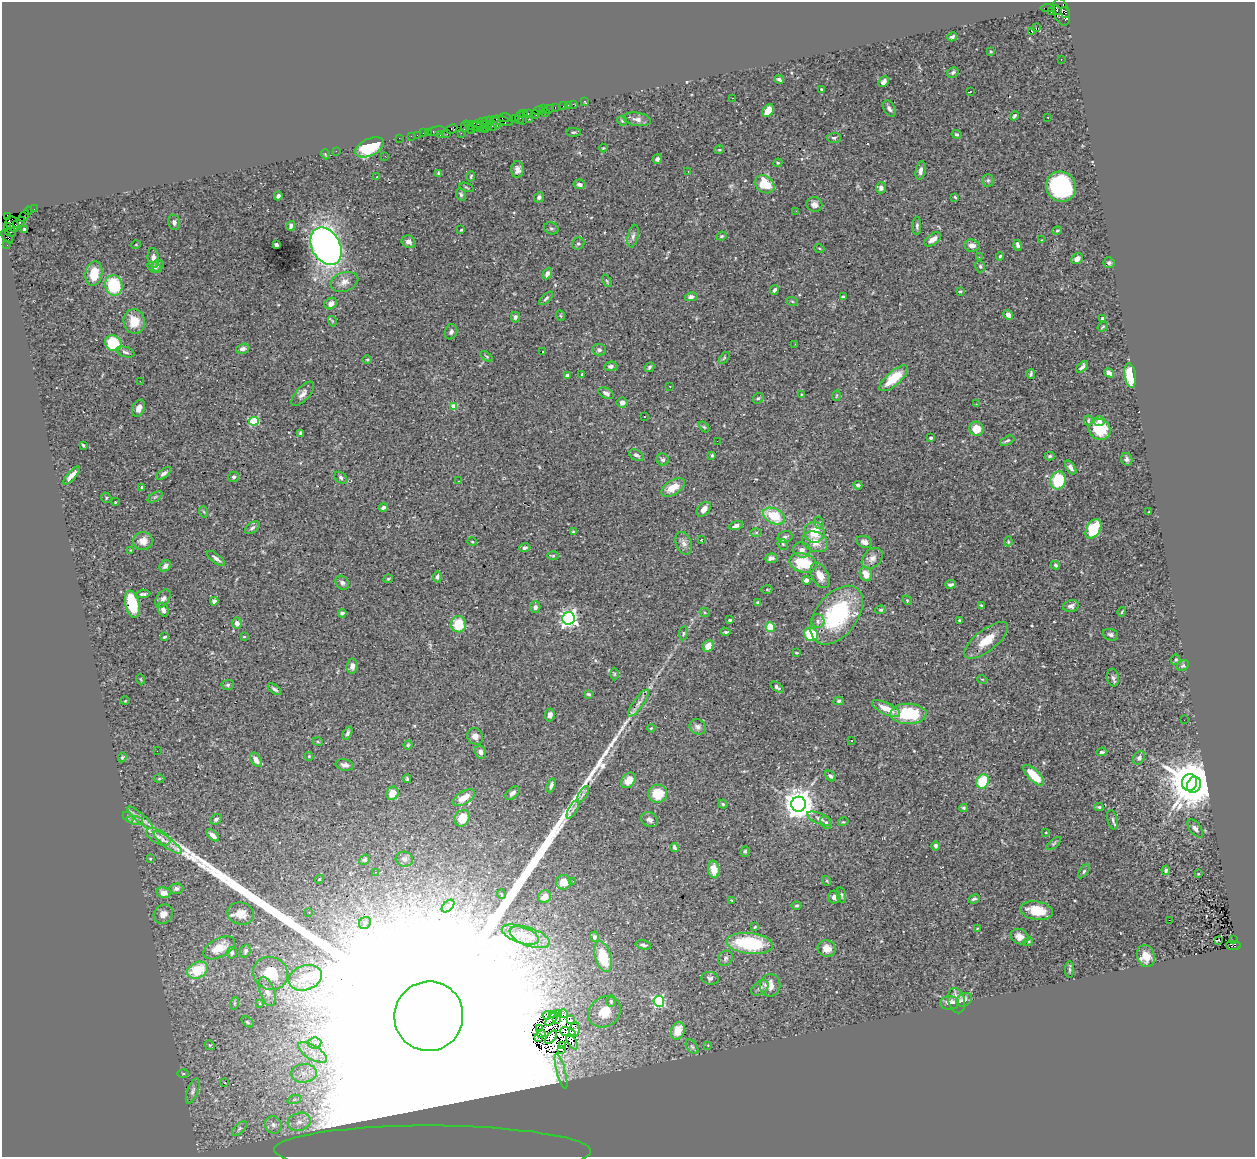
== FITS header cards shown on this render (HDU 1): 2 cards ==
NAXIS1  =                 1253
NAXIS2  =                 1155

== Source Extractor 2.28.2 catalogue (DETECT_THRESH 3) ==
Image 1253 x 1155 px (HDU 1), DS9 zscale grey, 1 PNG px = 1 image px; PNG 1257 x 1159 px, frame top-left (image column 1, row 1155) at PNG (2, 2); each listed source drawn as its Kron ellipse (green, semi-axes under 4 px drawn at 4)
Background 0.668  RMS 0.024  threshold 0.0732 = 3 sigma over >= 5 px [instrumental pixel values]
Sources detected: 453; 10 with non-positive FLUX_AUTO (blend fragments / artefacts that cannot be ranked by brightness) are neither listed nor drawn; the other 443 listed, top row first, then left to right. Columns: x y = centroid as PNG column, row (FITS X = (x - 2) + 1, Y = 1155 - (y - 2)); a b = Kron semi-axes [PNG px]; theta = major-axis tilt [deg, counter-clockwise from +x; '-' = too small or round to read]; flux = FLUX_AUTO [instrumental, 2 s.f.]
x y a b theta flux
1047 8 7 3 5 79
1057 10 6 3 -45 200
1051 12 2 2 - 8.2
1061 12 14 8 -72 770
1065 13 6 3 -60 83
1036 28 2 2 - 340
1032 31 3 3 - 20
952 37 5 3 - 3.8
991 51 4 3 - 1.5
1061 59 2 2 - 0.88
953 72 6 5 - 3.3
779 79 4 3 - 3.3
884 82 6 4 46 4.7
821 89 3 2 - 1.5
970 92 3 2 - 1.1
733 98 2 2 - 1.1
585 101 4 3 - 14
573 104 2 2 - 17
568 105 2 2 - 9.1
563 106 3 3 - 61
555 107 3 2 - 15
544 109 2 2 - 25
548 109 6 3 29 69
889 109 9 5 -59 4.8
538 111 6 3 12 71
768 111 7 5 56 22
528 113 3 2 - 36
546 113 2 2 - 190
523 114 4 3 - 44
535 114 4 3 - 41
1014 116 5 3 - 3.1
520 117 7 3 81 86
1048 117 3 2 - 1
505 118 6 3 1 70
515 118 2 2 - 28
529 119 2 2 - 23
637 119 14 6 -10 7.3
487 121 6 3 15 130
501 121 11 3 -14 200
523 121 2 2 - 50
622 121 5 4 - 1.9
479 123 9 3 18 92
496 123 6 3 -73 95
487 125 5 3 - 28
493 125 6 4 -76 250
465 126 6 3 77 45
481 126 4 3 - 41
476 127 12 2 -17 260
470 128 5 3 - 79
485 128 2 2 - 23
451 129 6 4 28 66
436 131 9 3 13 110
428 132 3 2 - 46
573 132 7 3 1 2.4
423 133 2 2 - 28
447 133 3 3 - 53
461 133 2 2 - 12
956 134 5 4 - 2.6
417 135 2 2 - 19
440 135 4 3 - 36
411 136 2 2 - 20
399 138 2 2 - 14
834 138 7 5 1 3.5
370 147 15 8 26 63
603 148 4 3 - 1.6
719 150 5 3 - 1.4
336 151 2 2 - 15
325 154 5 3 - 1.3
385 156 3 2 - 1.3
657 159 5 4 - 5.4
778 163 4 4 - 1.8
517 169 8 6 88 7.9
688 171 2 2 - 0.96
921 171 9 5 79 7.2
439 173 3 3 - 2.1
471 176 5 3 - 1.6
377 177 2 2 - 0.96
988 180 6 5 - 3.2
580 184 6 5 - 6.2
765 184 10 8 -38 44
467 187 7 2 -21 1.4
1061 187 15 14 - 250
881 188 5 5 - 6
461 194 6 5 - 3.3
278 196 4 3 - 4.4
539 197 5 4 - 4.7
955 197 3 2 - 1.5
814 205 8 7 - 7.6
34 209 2 2 - 9.5
28 211 4 2 - 33
796 211 3 2 - 2.1
24 216 6 3 59 39
7 217 3 2 - 87
19 222 7 3 33 180
174 222 8 6 -76 4.9
12 224 8 6 -63 1200
291 226 5 3 - 4.5
917 226 9 4 89 3.7
7 227 4 3 - 43
551 228 7 6 - 3.2
25 230 3 3 - 4.1
461 230 3 2 - 1.5
1057 231 5 3 - 1.9
11 232 6 4 -12 360
633 236 11 5 77 5.3
721 236 5 3 - 2
7 237 8 3 -52 100
933 239 9 5 34 10
1042 240 3 3 - 1.5
408 242 7 6 - 9.1
578 244 6 5 - 3.5
7 245 2 2 - 14
136 245 5 3 - 1.2
276 245 3 3 - 9.1
972 245 7 6 - 10
1018 245 5 3 - 5
326 246 20 14 -61 1100
819 248 5 3 - 1.5
1000 256 4 3 - 2.2
979 257 3 2 - 2.2
153 258 10 5 -84 7.9
1077 259 6 4 40 10
1109 263 5 5 - 3.6
158 266 6 5 - 3.8
980 266 6 4 -75 2.7
155 267 7 5 -22 4.6
94 273 12 8 82 31
547 274 6 4 66 8.5
607 281 6 3 -60 1.7
344 282 14 9 18 13
114 285 10 8 -74 78
774 290 5 4 - 3.6
960 291 3 2 - 1.7
843 296 4 3 - 2.2
691 297 6 4 11 5.4
546 298 9 4 43 3.5
792 301 6 3 -19 1.7
331 304 6 5 - 10
1008 315 5 4 - 9.5
561 316 5 3 - 1.5
515 317 5 4 - 4
1103 319 4 4 - 4.7
134 321 12 10 -77 31
332 321 5 3 - 1.4
1103 327 5 3 - 1.7
451 332 8 6 69 5.1
113 343 8 7 - 84
795 344 3 2 - 2.9
242 349 7 5 16 5
599 350 7 6 - 4.3
125 352 9 5 -17 4.7
543 352 3 3 - 3.2
487 356 7 3 -35 1.7
724 358 6 3 53 2.1
367 360 5 3 - 1.7
611 366 6 4 7 5.3
649 367 5 3 - 2.7
1082 367 7 4 43 4.5
1109 373 5 4 - 5.5
582 374 3 3 - 3
1031 374 5 3 - 2.6
567 375 3 3 - 2.6
1130 375 12 5 -81 50
894 378 18 7 41 41
140 381 2 2 - 29
670 386 2 2 - 0.82
606 393 8 5 -27 5.4
303 394 15 6 48 8.9
801 395 3 2 - 1.3
836 396 5 3 - 1.4
758 398 6 4 40 2.7
622 403 5 5 - 6.1
976 404 3 2 - 3.5
454 406 4 4 - 29
139 408 9 6 67 9.9
644 417 2 2 - 0.97
1088 420 5 3 - 2
254 421 5 4 - 98
1099 421 6 4 -1 3.7
704 427 6 4 -44 1.9
976 429 7 7 - 23
1100 429 11 10 - 44
301 433 4 3 - 2.8
931 438 3 3 - 2.1
717 441 2 2 - 3.6
1007 441 8 3 26 3
83 445 3 3 - 2.2
636 455 8 5 -30 4.1
712 455 3 3 - 2.1
1050 456 5 4 - 2.5
1127 459 6 5 - 4.7
663 460 6 6 - 3.3
1071 468 8 4 -56 5.7
164 473 9 4 36 4.7
72 475 11 4 48 13
234 477 5 5 - 3.4
341 478 7 5 -37 3.7
1058 480 9 7 76 64
458 481 2 2 - 0.87
858 485 4 4 - 3.7
141 487 3 2 - 1.8
673 487 13 7 32 23
155 497 8 3 31 2.5
106 498 5 5 - 2.2
115 502 3 3 - 2.1
383 507 5 3 - 3.9
704 509 8 5 47 12
204 512 6 3 -71 1.9
1149 512 3 2 - 1.2
774 516 12 7 -26 50
819 523 6 5 - 3.1
736 526 7 4 14 5.2
252 528 8 5 35 3.9
1093 529 10 6 60 64
573 532 4 4 - 2.3
756 532 6 4 1 2.3
814 532 10 10 - 33
785 537 8 5 14 4.3
701 540 3 2 - 1.3
143 541 10 9 - 15
472 542 5 3 - 1.4
815 542 13 10 -23 20
864 542 8 5 -19 7.1
1008 542 5 3 - 1.7
684 543 12 7 -69 8.3
783 544 6 5 - 2.3
525 548 5 4 - 4.3
131 550 2 2 - 1.2
802 550 9 7 -17 7.6
553 556 5 3 - 1.9
216 558 11 4 -38 6
771 558 6 5 - 7.6
872 558 12 8 43 9.5
803 563 14 9 -14 61
1055 565 5 3 - 2.3
165 566 6 5 - 5.9
866 574 7 6 - 16
820 576 13 8 -62 17
437 577 5 4 - 3.3
388 579 5 4 - 2.2
806 580 4 4 - 9.9
342 583 7 6 - 4.5
951 584 5 3 - 4.2
767 589 5 3 - 1.6
143 594 7 3 4 2.9
163 599 10 6 57 6.4
907 600 5 4 - 1.8
214 601 4 4 - 4.9
758 602 3 3 - 2.7
132 604 14 7 -78 73
982 606 4 3 - 2.2
1071 606 8 6 12 6.2
535 607 6 5 - 4.7
163 610 7 5 -68 5.2
881 610 5 4 - 2.2
1122 612 4 2 - 2
342 613 4 3 - 3.5
705 613 5 3 - 1.9
837 615 33 20 52 170
569 618 6 6 - 580
730 620 4 3 - 3
960 620 3 3 - 2.3
818 621 7 6 - 4.8
237 623 5 5 - 6.8
459 624 8 7 - 47
770 627 5 4 - 35
726 632 5 3 - 2.2
683 633 7 3 82 2.5
811 634 7 6 - 67
1110 635 8 5 -18 5.6
165 637 4 2 - 2.5
244 637 3 2 - 1.1
986 640 26 10 38 32
708 646 6 5 - 18
796 653 4 3 - 1.7
1176 660 5 4 - 2.5
352 666 8 5 83 6.1
1183 666 7 4 31 2.6
614 674 6 4 89 2.1
1113 678 9 6 -78 4.6
140 679 5 3 - 1.4
982 679 5 3 - 1.3
228 685 6 5 - 2.8
777 687 7 4 -35 3.6
274 689 8 4 -35 4.1
589 694 4 3 - 2.7
125 701 4 3 - 1.1
839 701 5 4 - 2.8
639 703 16 5 54 8.9
886 708 15 5 -25 23
908 714 18 10 -1 82
550 715 6 4 83 7.2
1184 720 2 2 - 3.3
698 727 9 7 -34 6.3
651 728 4 3 - 1.2
347 733 7 4 64 3.6
475 736 9 7 -56 8.2
852 740 3 2 - 2.6
318 742 5 3 - 1.6
408 745 4 4 - 2.2
157 751 2 2 - 0.85
480 752 6 5 - 6.3
1102 752 5 3 - 2.8
309 756 4 4 - 1.7
122 757 5 4 - 2.2
1139 758 7 5 54 4.7
256 760 8 5 -58 9.5
344 765 9 5 -13 5.9
1034 775 13 5 -45 39
830 776 6 4 -42 3.7
159 779 5 3 - 1.4
407 779 4 3 - 2.2
628 780 8 6 52 17
983 781 7 6 - 60
1189 782 8 7 - 5300
551 785 7 4 71 4.7
1194 785 8 6 68 4400
392 793 7 6 - 20
512 793 8 5 41 5.6
583 794 9 4 59 3.6
658 794 9 9 - 45
464 798 12 6 32 20
723 804 4 4 - 2.3
799 804 7 7 - 2600
1099 807 4 3 - 2.6
964 808 4 3 - 2.3
573 809 10 3 61 3.8
128 817 6 4 -45 2.1
140 818 16 4 -41 9.5
462 818 8 7 - 23
820 818 13 5 -22 6.9
216 819 6 5 - 3.6
135 820 8 4 -8 3.9
649 820 9 7 -30 6.2
1113 820 10 5 -76 4
843 822 5 3 - 1.8
826 823 7 5 -58 2.9
1195 828 10 5 -54 5.9
1046 833 3 2 - 1.1
213 835 8 4 -41 7.7
158 837 13 7 -28 10
168 843 17 5 -37 9.5
1054 844 9 4 40 3.1
935 846 4 4 - 4.6
674 847 4 3 - 2.4
745 851 5 4 - 3
150 859 4 3 - 1.7
404 859 8 7 - 6.5
365 860 5 4 - 2.4
714 870 9 6 -81 19
1166 870 5 4 - 3.6
1084 871 8 4 55 2.8
376 872 3 2 - 1.1
1198 874 3 3 - 1.2
319 879 5 4 - 2
573 881 3 2 - 2.9
827 881 5 3 - 1.5
563 882 7 7 - 22
176 889 7 5 5 5.2
164 893 7 5 -12 13
501 894 5 3 - 1.5
841 895 8 4 -77 2.7
545 897 7 6 - 18
834 897 6 6 - 6.2
974 899 6 4 24 3.4
731 900 3 2 - 1
448 906 7 4 45 4.1
796 906 5 3 - 1.9
1036 911 16 9 -9 36
309 912 3 3 - 1.6
163 914 10 9 - 12
241 914 13 11 -14 15
1169 920 2 2 - 4.3
365 923 6 5 - 3.6
755 927 3 2 - 1.4
977 928 3 3 - 1.4
520 935 19 8 -20 19
530 937 21 9 -19 22
594 937 5 4 - 4.1
1019 937 9 7 -23 9.8
1218 940 4 2 - 2.3
1233 940 3 2 - 60
1028 941 5 4 - 1.8
750 944 23 10 -7 100
643 945 8 3 -13 3.5
1233 946 7 4 -7 450
219 948 17 9 28 23
827 949 9 8 - 16
245 951 7 5 73 3.3
232 953 6 5 - 3
603 956 16 7 -74 52
1146 956 11 9 -71 19
725 958 8 7 - 4.4
197 970 11 8 26 50
1070 970 8 4 -90 3
271 973 18 16 -25 39
305 978 17 12 20 20
710 978 9 6 -7 4.9
770 985 11 10 - 17
760 988 10 6 37 5.8
267 991 15 7 -71 10
964 1000 8 6 27 8.3
611 1001 6 4 -88 3.3
659 1001 5 5 - 210
956 1001 13 8 -75 15
235 1003 6 4 71 1.6
949 1003 9 6 1 8.1
259 1004 4 3 - 2.3
604 1012 17 14 35 28
558 1013 3 2 - 2.4
553 1014 4 3 - 1.3
563 1014 4 3 - 0.16
547 1015 4 2 - 1
429 1016 35 34 - 840000
552 1019 8 2 47 0.56
556 1019 4 2 - 1.1
571 1020 3 3 - 1.9
247 1022 7 4 -37 2.9
539 1029 3 2 - 1.2
575 1030 7 5 78 0.32
678 1031 9 6 69 31
568 1032 8 2 -13 1.5
541 1033 4 2 - 0.98
538 1037 3 2 - 1.9
551 1037 8 3 52 0.84
572 1042 8 2 -59 1.3
315 1043 7 5 6 7.7
210 1045 5 4 - 2.1
708 1045 4 3 - 1.8
563 1046 4 3 - 3.7
692 1047 8 5 -53 3.3
561 1050 3 2 - 2.8
312 1052 16 7 -31 17
561 1071 18 3 -75 8
183 1073 5 3 - 1.5
304 1073 13 9 6 17
225 1083 3 2 - 2.7
193 1091 13 5 69 5.5
294 1100 7 4 20 4
299 1122 12 9 15 14
273 1125 9 8 - 8.5
239 1129 9 4 45 4.1
433 1150 158 25 0 270
At the frame edge (FLAGS 8, measured only in part): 1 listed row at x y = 433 1150
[10 non-positive-flux detections neither listed nor drawn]